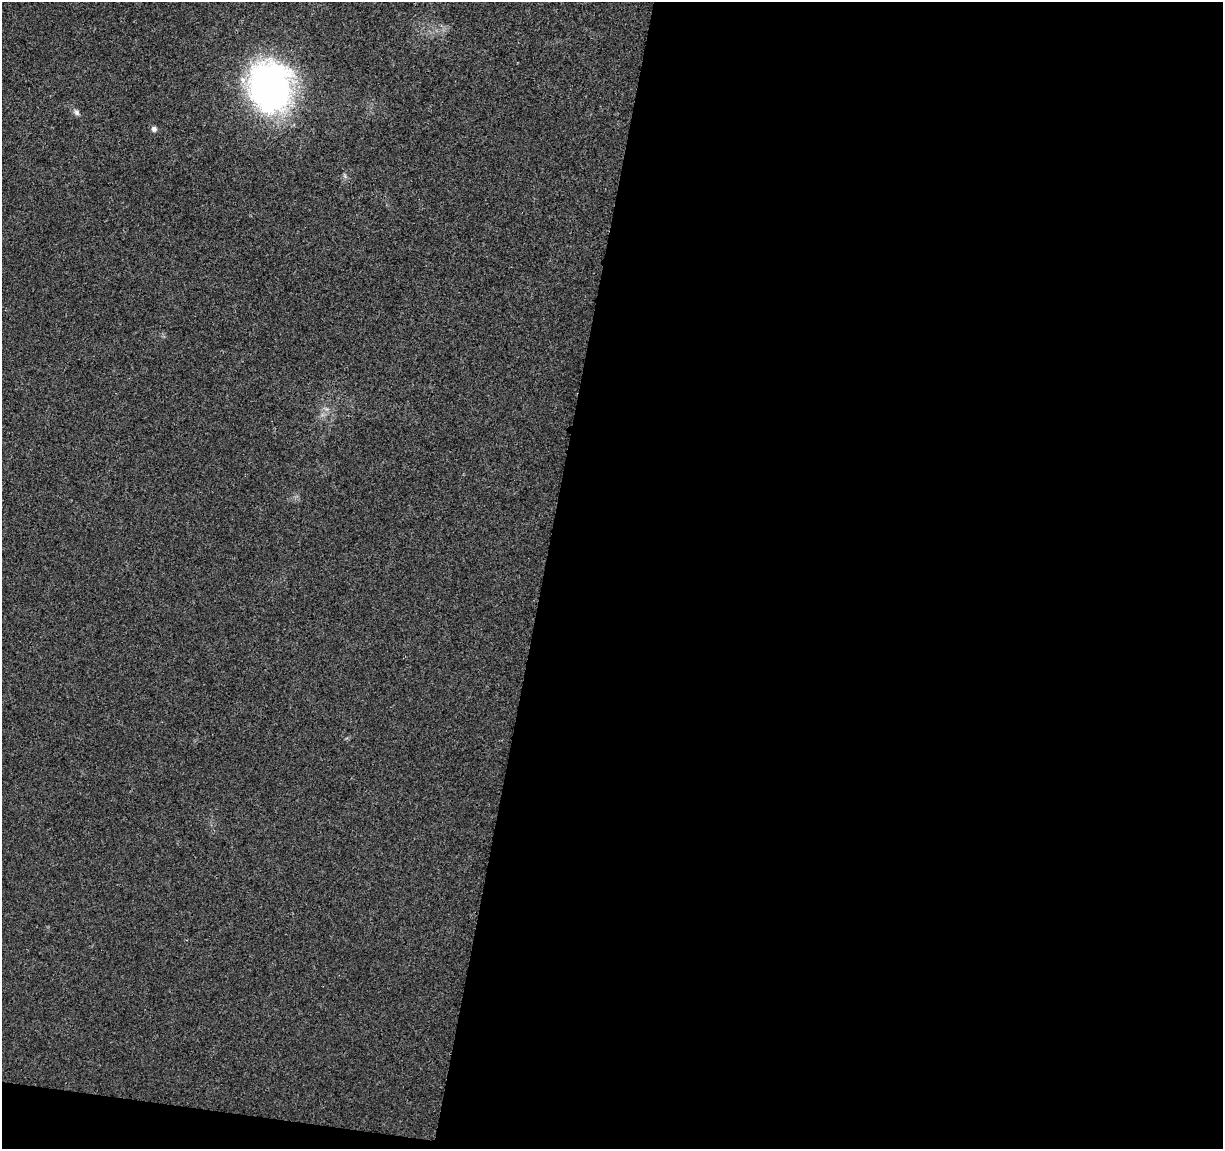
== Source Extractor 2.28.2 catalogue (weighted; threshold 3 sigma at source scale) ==
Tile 16 of 4 x 4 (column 4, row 4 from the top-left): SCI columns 3668-4888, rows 232-1378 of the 4900 x 5106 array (HDU 1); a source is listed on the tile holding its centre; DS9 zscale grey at full resolution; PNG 1225 x 1151 px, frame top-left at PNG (2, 2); no overlay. Shown black and unused: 57% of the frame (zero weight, under 3 of 4 exposures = <1% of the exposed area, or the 3 px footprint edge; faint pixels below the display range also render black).
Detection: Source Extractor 2.28.2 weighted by HDU 2 'WHT'; one run over the whole footprint, this tile lists its part. Background 0.0199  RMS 0.0029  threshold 0.0128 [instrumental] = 3 sigma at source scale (4.5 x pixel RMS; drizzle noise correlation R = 1.50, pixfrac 1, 0.0396/0.0396 arcsec/px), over >= 5 px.
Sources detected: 3; all 3 listed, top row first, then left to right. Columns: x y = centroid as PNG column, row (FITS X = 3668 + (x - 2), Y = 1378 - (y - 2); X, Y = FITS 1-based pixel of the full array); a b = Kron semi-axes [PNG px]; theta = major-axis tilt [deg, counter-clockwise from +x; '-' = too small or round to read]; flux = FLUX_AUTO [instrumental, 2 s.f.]
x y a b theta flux
270 87 47 39 -80 100
77 112 9 6 -52 0.85
154 129 7 7 - 0.8